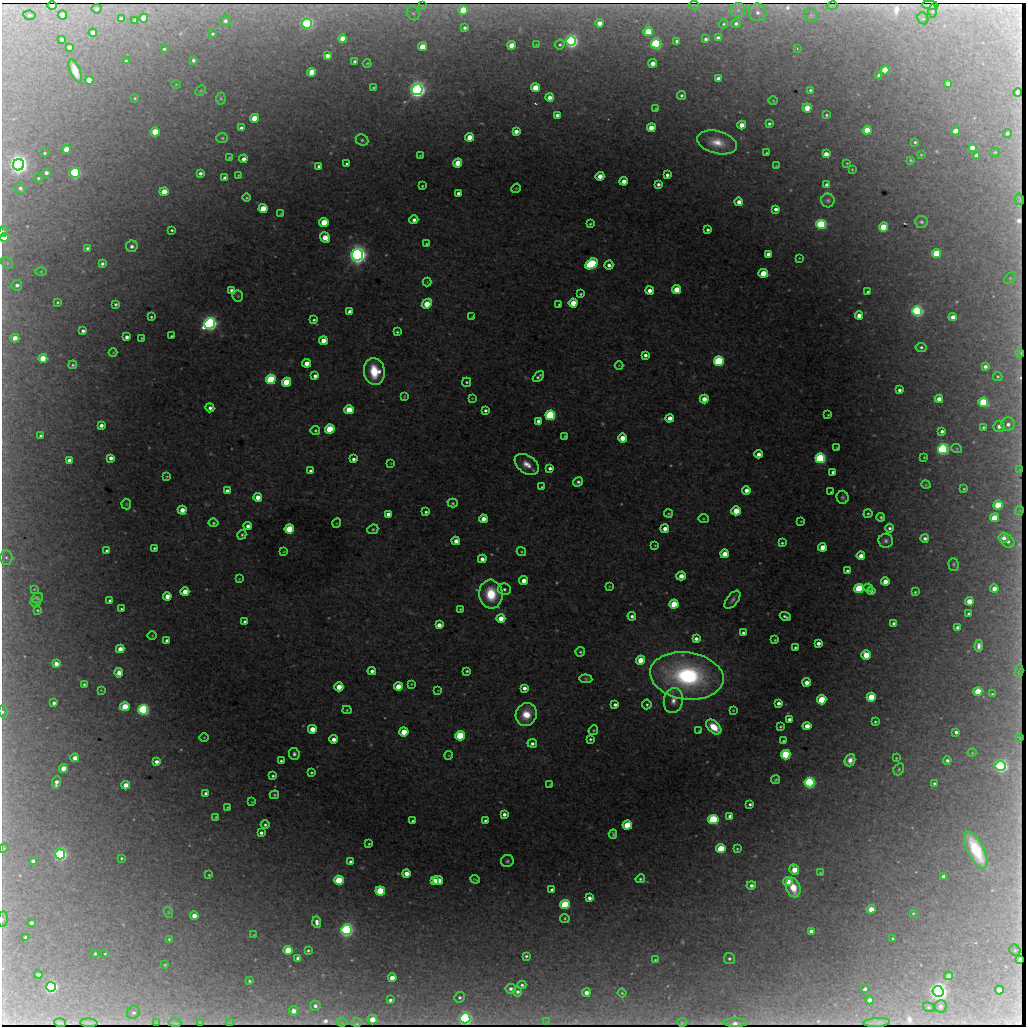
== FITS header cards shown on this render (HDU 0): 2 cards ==
NAXIS1  =                 1024 / length of data axis 1
NAXIS2  =                 1024 / length of data axis 2

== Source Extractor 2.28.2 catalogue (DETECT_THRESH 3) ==
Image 1024 x 1024 px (HDU 0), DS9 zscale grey, 1 PNG px = 1 image px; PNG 1028 x 1028 px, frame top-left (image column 1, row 1024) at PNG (2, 3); each listed source drawn as its Kron ellipse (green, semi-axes under 4 px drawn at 4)
Background 1040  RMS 5.8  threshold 17.3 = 3 sigma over >= 5 px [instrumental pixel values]
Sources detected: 521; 17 with non-positive FLUX_AUTO (blend fragments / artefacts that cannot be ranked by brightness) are neither listed nor drawn; of the other 504, the 500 brightest by FLUX_AUTO listed and drawn (4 fainter detections omitted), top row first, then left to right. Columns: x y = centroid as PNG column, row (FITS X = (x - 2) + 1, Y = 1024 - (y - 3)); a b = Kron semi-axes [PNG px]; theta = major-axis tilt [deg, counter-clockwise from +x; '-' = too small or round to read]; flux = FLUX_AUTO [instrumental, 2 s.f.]
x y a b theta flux
52 5 4 2 - 3700
694 5 5 2 - 350
930 5 8 2 -5 640
422 6 3 2 - 330
832 6 5 2 - 710
97 9 5 5 - 770
463 10 5 5 - 13000
738 10 7 7 - 1800
932 11 6 4 90 680
758 12 9 9 - 2600
413 13 7 6 - 990
29 15 6 4 -10 670
62 15 4 4 - 2300
811 15 7 6 - 1200
144 18 4 4 - 8300
923 18 6 5 - 870
121 19 4 4 - 1700
135 20 4 3 - 510
225 21 5 5 - 1200
599 23 4 4 - 3600
307 24 5 5 - 130000
724 24 5 4 - 500
736 24 5 4 - 1200
465 28 4 3 - 1000
648 32 4 4 - 19000
93 33 4 4 - 4300
212 34 4 3 - 520
342 38 4 4 - 7000
718 38 4 4 - 2400
62 39 4 3 - 820
706 39 3 3 - 890
571 41 5 5 - 210000
677 41 4 3 - 1100
560 44 5 4 - 650
656 44 5 5 - 94000
512 45 4 4 - 7600
536 45 4 2 - 280
69 47 4 4 - 1400
422 47 4 4 - 9100
797 48 3 3 - 540
164 49 3 3 - 500
327 56 4 4 - 2700
193 60 4 3 - 970
126 61 3 2 - 410
355 61 4 3 - 1400
367 63 4 3 - 360
653 63 4 4 - 3500
885 70 4 4 - 14000
75 71 12 5 -68 4900
312 72 4 4 - 11000
879 75 4 3 - 1300
718 79 4 4 - 2400
89 80 4 4 - 11000
948 83 4 4 - 2000
176 84 5 3 - 320
373 88 3 3 - 440
535 88 4 4 - 12000
417 90 5 5 - 370000
810 90 4 4 - 730
201 91 6 3 47 450
1018 92 4 4 - 1600
681 95 4 4 - 810
550 97 4 4 - 2900
135 98 3 2 - 360
221 99 6 4 -89 560
773 101 5 3 - 330
807 108 4 4 - 7900
656 109 3 3 - 370
557 115 4 4 - 1300
826 115 3 3 - 440
254 118 4 4 - 12000
769 124 3 3 - 810
742 125 4 4 - 5100
241 128 4 4 - 1200
651 128 4 4 - 7800
867 130 4 4 - 12000
516 131 4 4 - 3000
956 131 4 4 - 6900
155 132 4 4 - 16000
1007 133 4 4 - 900
470 137 4 4 - 7100
222 138 6 5 - 610
362 140 6 5 - 810
717 142 20 11 -14 7000
915 142 3 3 - 520
972 148 4 4 - 3300
66 149 4 4 - 6700
995 152 5 4 - 420
45 153 3 3 - 470
766 153 3 3 - 440
826 154 4 4 - 4000
420 155 3 2 - 290
921 155 3 2 - 310
977 155 4 4 - 2100
229 158 4 4 - 440
243 159 4 4 - 2200
911 160 3 2 - 430
458 163 4 4 - 10000
847 163 3 2 - 300
347 164 4 3 - 750
19 165 6 5 - 400000
319 166 4 4 - 1400
776 166 4 4 - 350
852 169 3 3 - 290
46 173 4 3 - 1400
75 173 5 5 - 90000
200 173 4 4 - 1300
238 175 3 2 - 320
667 175 4 3 - 1200
600 176 4 4 - 4600
38 178 5 4 - 500
225 178 4 4 - 2300
624 181 4 4 - 3600
658 184 4 4 - 1300
827 185 4 4 - 2600
422 186 3 3 - 470
20 188 6 5 - 920
516 188 5 4 - 480
164 192 4 4 - 7800
458 193 4 4 - 1400
247 198 4 4 - 560
1019 199 6 2 -77 540
828 200 7 7 - 980
739 202 4 4 - 3300
263 208 4 4 - 11000
776 209 4 4 - 2000
281 213 4 2 - 300
414 220 4 4 - 1700
324 222 4 4 - 15000
921 222 6 6 - 830
590 224 3 3 - 560
821 225 5 4 - 76000
883 227 4 4 - 19000
172 230 3 2 - 510
708 230 4 3 - 1000
3 231 6 4 62 600
4 237 4 4 - 5000
325 238 5 4 - 8500
426 244 4 3 - 490
132 246 6 5 - 1200
87 248 3 3 - 740
936 253 4 4 - 21000
768 254 4 4 - 2700
357 255 6 5 - 430000
799 258 3 2 - 260
7 263 6 5 - 870
102 264 4 3 - 1100
591 264 7 5 31 65000
609 265 4 4 - 1700
41 271 5 3 - 380
763 273 5 4 - 13000
1010 278 7 4 44 630
427 282 4 4 - 340
17 285 5 5 - 1500
231 290 4 3 - 960
650 290 4 4 - 2800
677 290 4 4 - 12000
868 292 3 3 - 670
581 294 3 3 - 570
238 296 5 5 - 610
57 302 3 3 - 440
573 303 4 4 - 8900
115 304 3 3 - 700
427 304 6 4 47 11000
559 304 3 3 - 510
917 311 5 5 - 130000
350 312 4 4 - 2700
859 315 4 4 - 3700
151 317 3 3 - 540
472 317 3 2 - 300
953 317 4 4 - 3100
314 320 4 3 - 740
210 323 5 5 - 290000
83 331 4 3 - 1100
397 332 4 3 - 640
171 336 3 3 - 540
127 337 4 4 - 1600
15 338 4 4 - 4500
142 338 3 2 - 380
323 341 4 4 - 5400
921 347 5 4 - 850
113 352 4 3 - 290
1020 353 4 2 - 420
645 355 4 4 - 1700
43 358 4 4 - 11000
719 361 5 4 - 64000
307 363 4 4 - 4800
73 365 4 4 - 500
619 365 4 3 - 290
985 366 4 4 - 1600
374 371 13 10 -80 13000
315 376 4 4 - 1600
538 376 6 3 43 980
998 376 5 4 - 480
271 379 5 4 - 47000
286 382 4 4 - 26000
467 382 4 4 - 630
899 390 4 4 - 1300
404 396 3 2 - 400
472 398 4 3 - 320
704 399 4 4 - 4700
939 399 4 4 - 3900
983 402 5 4 - 31000
210 408 4 4 - 1500
349 410 4 4 - 14000
485 410 4 3 - 1000
550 415 5 4 - 74000
828 415 3 3 - 410
670 418 4 4 - 3600
538 421 4 4 - 1500
1008 424 7 6 - 1800
101 425 4 4 - 1900
999 426 6 5 - 1900
983 427 3 3 - 540
330 429 5 4 - 25000
315 430 5 5 - 700
942 431 4 3 - 1300
40 436 3 3 - 760
565 436 3 3 - 490
622 438 4 4 - 6700
837 448 3 2 - 320
943 449 5 5 - 130000
957 449 5 3 - 390
758 454 4 4 - 2500
924 457 3 2 - 360
111 458 4 4 - 2300
820 458 5 5 - 88000
353 459 4 4 - 1400
69 460 4 4 - 2200
391 463 3 2 - 280
527 464 13 8 -35 4400
550 468 4 3 - 1300
1020 470 3 2 - 280
311 471 4 4 - 1400
833 472 4 3 - 1100
167 476 4 3 - 420
578 482 5 4 - 1100
926 485 5 3 - 340
542 487 3 2 - 460
964 489 4 4 - 530
746 490 4 4 - 2800
227 491 4 4 - 2000
831 492 3 3 - 450
258 497 4 4 - 4400
843 497 6 6 - 910
453 503 5 4 - 550
126 504 5 5 - 500
998 505 4 4 - 20000
182 510 4 4 - 4700
736 511 5 4 - 11000
1019 511 5 2 - 340
426 512 3 3 - 830
388 514 4 4 - 2100
668 514 4 4 - 440
868 514 4 3 - 550
881 517 4 3 - 830
995 518 4 4 - 15000
483 519 4 4 - 4000
703 519 5 4 - 500
801 521 3 2 - 320
213 523 5 4 - 680
337 523 5 3 - 330
248 526 4 4 - 2100
889 528 4 4 - 1100
289 529 5 4 - 25000
373 529 5 4 - 650
665 529 4 4 - 2800
242 535 5 4 - 670
925 538 4 4 - 1500
1004 538 5 5 - 2100
456 541 4 4 - 3300
886 541 7 7 - 1300
1008 541 7 6 - 1600
782 543 4 3 - 620
655 545 3 2 - 350
822 547 4 4 - 6100
154 548 3 3 - 610
107 551 3 3 - 860
284 552 3 3 - 370
521 552 5 4 - 470
725 554 4 4 - 5900
861 556 4 4 - 3900
6 557 7 6 - 1200
482 559 4 4 - 2300
953 564 6 5 - 630
847 571 4 4 - 910
681 576 5 4 - 3900
239 579 4 4 - 380
524 581 4 4 - 4400
885 582 4 4 - 5300
609 586 4 3 - 320
859 588 4 4 - 41000
868 588 5 4 - 650
34 589 3 2 - 290
504 589 6 6 - 1200
994 589 4 4 - 3600
871 591 4 4 - 900
185 592 4 4 - 5900
915 592 4 4 - 520
491 594 14 11 -84 16000
167 596 4 4 - 4300
37 598 6 5 - 740
732 600 10 5 51 1300
110 601 4 3 - 1400
969 601 4 4 - 5600
36 602 5 4 - 470
674 604 4 4 - 16000
121 609 3 3 - 660
460 609 3 3 - 430
38 610 4 3 - 440
969 614 3 3 - 790
632 616 4 4 - 1100
785 616 6 3 -21 980
501 618 4 4 - 6300
245 622 4 3 - 1200
894 623 4 4 - 1100
439 625 4 4 - 3500
958 628 4 4 - 1600
743 633 3 3 - 1000
152 636 4 3 - 310
696 639 4 4 - 1900
167 640 4 3 - 1200
775 640 3 3 - 450
818 643 4 4 - 1900
979 646 6 4 87 1700
795 648 3 3 - 620
120 649 4 4 - 3900
580 652 5 4 - 620
866 655 5 4 - 14000
640 660 4 4 - 10000
56 664 4 4 - 3000
372 671 4 4 - 1600
467 671 4 3 - 670
1019 671 6 2 75 570
119 673 4 4 - 4000
687 676 37 23 -8 79000
586 679 6 3 -7 520
807 682 4 4 - 3600
84 684 3 3 - 550
411 684 3 3 - 390
339 687 4 4 - 7300
398 687 4 4 - 7700
524 688 4 4 - 2100
101 690 4 3 - 330
438 690 4 3 - 270
978 692 4 4 - 15000
992 694 4 3 - 480
871 697 4 4 - 16000
822 700 4 4 - 24000
673 701 12 9 78 3700
54 703 4 3 - 1100
778 703 4 3 - 1800
647 704 5 4 - 670
615 705 4 3 - 1300
125 707 5 4 - 16000
143 710 5 5 - 110000
347 710 4 4 - 550
733 710 3 3 - 380
3 712 6 4 -78 680
526 714 11 10 - 8800
789 719 4 3 - 1400
875 722 3 3 - 530
780 726 3 3 - 540
807 726 4 4 - 4800
714 727 9 5 -44 8700
312 729 4 4 - 6700
593 730 5 4 - 480
699 731 3 2 - 330
404 732 4 4 - 11000
956 732 4 3 - 1000
460 736 5 4 - 36000
204 737 4 3 - 310
1020 738 3 2 - 240
333 739 4 4 - 2900
590 739 4 4 - 760
784 741 4 4 - 590
532 743 5 4 - 1300
972 753 5 3 - 300
294 754 6 5 - 1200
449 755 4 3 - 350
786 755 5 4 - 37000
75 758 4 4 - 3400
896 758 3 3 - 330
850 760 6 5 - 2500
947 760 4 4 - 1100
281 761 3 3 - 760
156 762 4 4 - 1800
1001 766 5 5 - 190000
63 768 4 4 - 6200
899 769 6 5 - 640
311 773 3 3 - 590
273 776 4 3 - 690
776 780 5 3 - 680
56 782 6 4 81 1800
810 783 5 5 - 100000
934 783 3 3 - 500
550 784 3 2 - 310
126 785 4 4 - 4900
206 793 3 3 - 1100
274 795 4 4 - 440
252 802 3 2 - 260
750 804 3 3 - 840
228 807 3 3 - 490
504 814 4 4 - 1800
730 816 4 4 - 1900
216 817 3 3 - 360
485 820 3 3 - 780
713 820 5 4 - 68000
413 821 3 3 - 690
265 825 4 4 - 870
627 825 4 4 - 22000
261 833 4 4 - 1400
613 834 5 3 - 640
369 844 3 3 - 510
4 848 5 4 - 420
721 849 4 4 - 20000
737 849 3 3 - 420
976 850 20 8 -63 21000
60 854 5 5 - 180000
121 858 3 2 - 430
33 861 4 4 - 1800
507 861 6 6 - 840
351 862 4 4 - 1300
794 870 5 4 - 8700
406 873 4 4 - 4300
820 873 3 3 - 330
209 875 3 2 - 350
944 876 4 3 - 1600
475 879 5 2 - 550
640 879 5 4 - 720
339 880 5 4 - 30000
435 881 4 3 - 4500
438 881 5 4 - 8200
788 881 5 4 - 6200
751 885 5 4 - 1500
793 888 10 7 -70 7400
552 890 4 4 - 1600
380 891 4 4 - 31000
589 898 4 4 - 1800
565 905 5 4 - 36000
871 909 4 4 - 5500
168 912 5 3 - 350
913 913 3 2 - 310
194 916 4 4 - 3700
565 918 5 4 - 590
3 919 8 5 82 810
317 922 5 3 - 1700
31 923 4 3 - 1100
346 930 5 5 - 220000
811 931 4 4 - 2100
254 935 3 2 - 250
26 937 3 3 - 820
893 938 3 3 - 480
169 939 3 3 - 360
288 950 4 4 - 18000
308 950 3 3 - 580
1015 950 6 5 - 600
95 954 3 2 - 440
105 954 3 2 - 270
526 956 3 3 - 630
298 958 4 4 - 1800
729 959 5 5 - 830
1020 959 4 2 - 1800
655 960 4 4 - 440
165 965 3 2 - 370
38 975 4 3 - 950
948 976 4 4 - 2100
392 978 4 4 - 5400
249 981 3 3 - 510
522 985 4 3 - 820
51 987 5 5 - 150000
511 989 5 5 - 1400
865 989 4 3 - 1200
999 990 4 4 - 5200
938 991 5 5 - 330000
517 992 5 4 - 1200
586 993 4 4 - 2400
622 993 4 4 - 430
460 997 5 5 - 770
390 1000 4 3 - 1100
870 1000 4 4 - 3300
315 1006 5 5 - 1500
940 1006 6 6 - 1400
929 1007 6 4 -20 580
294 1011 4 4 - 3600
133 1013 7 6 - 1200
465 1018 5 5 - 140000
372 1019 5 5 - 7000
200 1022 3 2 - 290
547 1022 4 2 - 340
682 1022 5 2 - 700
877 1022 13 2 4 1400
60 1023 6 2 -6 530
89 1023 8 2 -2 790
157 1023 4 2 - 280
175 1023 6 2 -2 510
230 1023 4 2 - 320
342 1023 5 2 - 470
357 1023 5 2 - 540
735 1023 12 2 -1 3000
At the frame edge (FLAGS 8, measured only in part): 4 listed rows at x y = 3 231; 4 237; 3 712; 3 919
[4 fainter detections neither listed nor drawn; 17 non-positive-flux detections neither listed nor drawn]